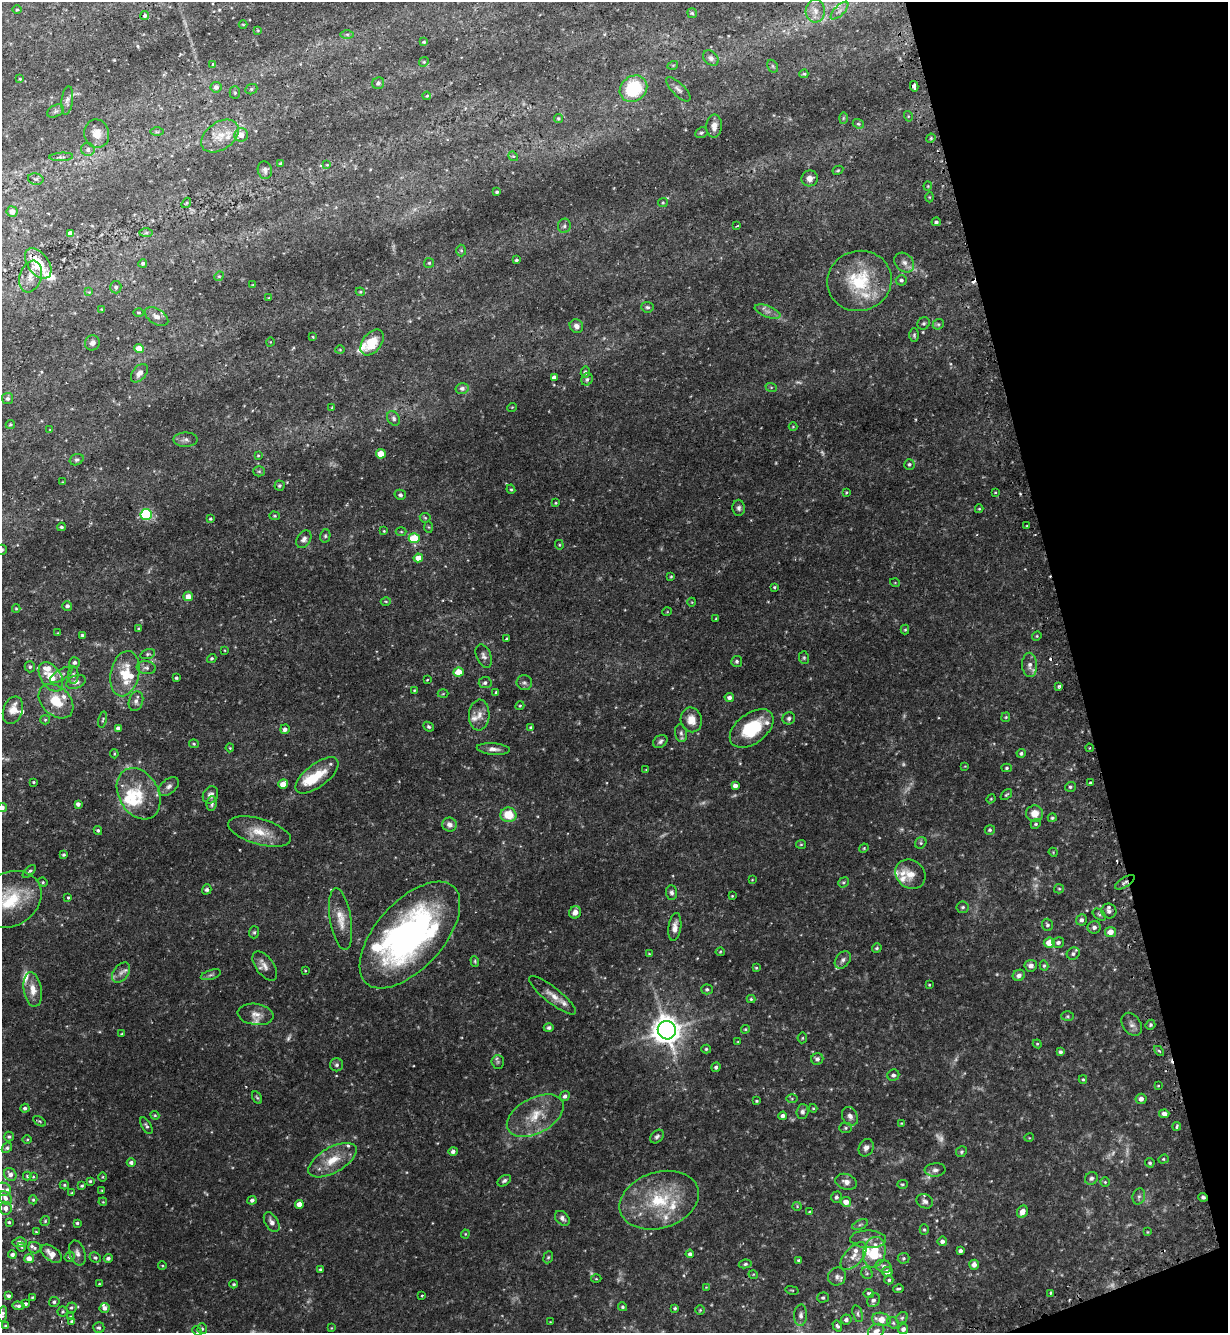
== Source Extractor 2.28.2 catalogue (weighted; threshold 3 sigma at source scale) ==
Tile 12 of 4 x 4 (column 4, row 3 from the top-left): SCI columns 3851-5076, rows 1367-2697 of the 5375 x 5396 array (HDU 1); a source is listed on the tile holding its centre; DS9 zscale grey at full resolution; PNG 1230 x 1335 px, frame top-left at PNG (2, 2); each listed source drawn as its Kron ellipse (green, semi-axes under 4 px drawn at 4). Shown black and unused: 13% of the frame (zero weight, under 2 of 3 exposures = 5% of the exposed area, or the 3 px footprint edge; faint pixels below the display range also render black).
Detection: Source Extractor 2.28.2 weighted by HDU 2 'WHT'; one run over the whole footprint, this tile lists its part. Background 0.0663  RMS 0.0055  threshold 0.0247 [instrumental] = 3 sigma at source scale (4.5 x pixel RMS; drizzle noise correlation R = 1.50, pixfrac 1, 0.05/0.05 arcsec/px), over >= 5 px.
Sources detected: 503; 28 too faint to see at this stretch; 7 cosmic-ray / hot-pixel residue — neither listed nor drawn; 38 inside a brighter listed object's ellipse — not listed separately; the other 430 listed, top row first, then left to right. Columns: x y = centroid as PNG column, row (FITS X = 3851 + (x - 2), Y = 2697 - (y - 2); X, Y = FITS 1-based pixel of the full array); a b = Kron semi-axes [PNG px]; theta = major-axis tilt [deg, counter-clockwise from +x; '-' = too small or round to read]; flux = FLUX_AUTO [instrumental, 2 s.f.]
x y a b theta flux
17 10 5 3 - 0.56
815 11 11 9 86 4.3
840 11 11 5 45 2.2
692 13 5 4 - 0.74
145 16 5 4 - 1.1
243 24 4 3 - 0.4
258 30 3 3 - 0.44
347 34 7 4 0 1
424 42 3 3 - 0.64
711 58 9 6 -41 2.1
424 62 5 4 - 0.69
213 64 3 3 - 1.1
673 65 5 3 - 0.55
773 66 7 5 -60 0.83
804 74 4 3 - 0.65
20 79 3 2 - 0.44
378 83 6 5 - 1.4
914 86 5 3 - 4.6
216 87 5 5 - 2.3
251 89 6 5 - 0.85
633 89 14 12 38 32
678 89 16 6 -45 2.4
235 93 6 5 - 0.84
427 96 4 3 - 0.52
67 100 14 5 83 2
55 111 9 5 27 1.4
908 116 5 3 - 0.49
558 118 4 4 - 0.8
843 118 6 4 89 0.69
858 124 6 4 -21 0.92
714 126 12 8 87 3.8
157 132 7 4 -1 0.92
701 133 6 5 - 1.1
97 134 14 12 -77 6.2
241 135 7 6 - 4.6
220 136 21 13 35 9.8
931 138 5 3 - 0.55
88 150 7 6 - 1.9
513 156 5 4 - 0.66
61 157 12 4 3 1.4
280 163 3 3 - 0.81
327 165 4 2 - 0.36
265 170 9 7 -82 1.9
838 170 5 3 - 0.6
810 178 8 8 - 3.4
36 179 8 5 -12 1.5
928 186 4 4 - 0.57
497 192 3 3 - 0.93
929 197 5 3 - 0.49
663 202 5 4 - 0.63
186 203 6 3 53 0.55
12 211 5 5 - 4
936 222 5 4 - 1.1
564 226 7 6 - 1.5
737 226 3 2 - 0.56
70 233 4 4 - 1.5
146 233 7 4 0 1
461 250 6 5 - 0.84
516 260 3 3 - 0.87
38 263 17 10 -54 16
143 263 4 4 - 1
429 263 5 5 - 0.77
904 263 11 8 -44 2.9
219 276 5 4 - 0.71
31 277 16 11 71 5.5
901 280 5 5 - 1.4
859 281 32 30 16 32
253 285 2 2 - 0.42
116 287 6 5 - 1.2
89 292 4 4 - 0.51
360 292 4 4 - 0.59
269 298 3 3 - 0.51
647 307 6 5 - 1.1
102 309 4 3 - 0.53
768 311 14 5 -19 2.5
139 313 5 4 - 0.7
157 316 13 7 -32 3.4
924 323 6 6 - 0.86
938 324 6 5 - 0.81
576 326 7 6 - 2.3
914 335 7 4 90 0.86
313 337 4 3 - 0.42
270 342 4 3 - 0.4
372 342 15 9 53 12
92 343 8 7 - 2.1
139 348 5 4 - 7.8
340 350 5 3 - 0.53
585 372 6 4 80 1.1
139 373 10 6 50 2.7
554 377 4 4 - 1.7
587 379 6 5 - 1.2
771 387 6 4 -18 0.6
462 388 6 5 - 1.4
8 399 5 5 - 1.3
512 407 5 3 - 0.42
332 408 4 2 - 0.42
394 418 8 5 -59 1.4
10 424 4 4 - 0.68
793 427 4 4 - 0.51
50 430 3 3 - 0.36
185 440 12 7 0 2.1
381 454 5 5 - 11
258 455 3 3 - 0.48
77 460 7 5 22 1.1
909 464 5 5 - 1
259 471 5 5 - 0.72
63 482 3 3 - 0.39
279 486 5 5 - 0.81
511 489 5 4 - 0.65
846 492 4 3 - 0.52
995 492 4 3 - 0.52
400 495 6 5 - 1.4
556 503 4 3 - 0.55
739 508 8 6 -86 1.5
979 509 4 4 - 0.53
146 514 6 5 - 67
275 516 5 4 - 0.6
425 518 5 5 - 0.73
210 519 3 3 - 0.77
1027 525 3 2 - 0.42
61 527 4 3 - 0.81
428 527 6 4 -88 0.69
384 531 3 3 - 0.47
401 532 5 3 - 0.53
325 536 7 5 78 1
414 538 5 5 - 21
304 539 9 6 59 2.3
559 545 5 4 - 0.53
2 550 5 5 - 0.91
418 558 5 4 - 6.3
671 577 4 3 - 0.6
895 583 5 3 - 0.41
774 587 4 3 - 0.6
188 596 5 4 - 4.5
386 601 5 3 - 0.6
692 602 4 3 - 0.38
67 606 5 4 - 1.5
16 609 4 4 - 0.59
667 612 5 3 - 0.4
716 618 3 2 - 0.42
139 629 3 3 - 0.73
905 630 5 4 - 0.56
58 633 3 2 - 0.43
82 635 3 3 - 0.68
1037 636 5 4 - 0.64
506 638 3 2 - 0.43
225 650 4 3 - 0.42
148 654 8 4 15 1
484 656 12 7 -68 2.2
212 658 5 4 - 0.81
804 658 6 5 - 0.84
737 661 5 5 - 1.1
75 662 5 5 - 1.7
1030 665 12 7 -88 2.8
30 667 5 5 - 1.1
146 668 10 6 -8 1.6
459 672 5 4 - 13
125 674 23 14 78 14
61 675 13 5 31 2
73 675 9 5 90 1.3
51 677 16 10 -56 8.9
176 678 3 3 - 0.82
427 680 3 2 - 0.41
76 682 10 6 19 2.4
485 683 6 5 - 1.6
524 683 8 7 - 1.5
1059 686 3 3 - 1.2
414 690 3 3 - 0.46
496 692 3 3 - 1.6
443 694 5 3 - 0.48
729 697 4 4 - 1.9
56 701 20 14 -44 13
136 701 10 7 73 2.3
520 706 4 4 - 0.58
13 710 14 9 71 5.7
479 715 15 10 86 4.9
1006 717 5 4 - 0.62
789 718 6 6 - 1.5
45 720 5 4 - 0.64
103 720 8 3 76 0.69
691 720 12 10 -77 6.3
429 727 5 4 - 0.93
531 727 4 3 - 0.63
118 728 4 4 - 1.6
752 728 25 15 37 24
285 729 5 5 - 1.9
681 733 9 6 -80 1.6
660 741 8 6 36 1.5
194 744 5 4 - 0.69
230 748 4 4 - 0.53
1089 748 4 2 - 0.38
493 749 17 5 -5 3.2
1021 753 4 4 - 1.2
114 754 4 3 - 0.55
965 766 4 3 - 0.34
1007 768 5 4 - 0.82
646 770 4 2 - 0.34
317 775 25 11 37 14
34 782 3 2 - 0.54
1090 782 3 3 - 1.3
283 784 5 4 - 6.3
169 786 11 7 41 2.4
735 786 4 4 - 2.9
1070 787 5 5 - 0.96
139 794 27 20 -61 18
210 795 9 7 61 2.5
1006 795 6 3 41 0.74
991 799 4 4 - 0.5
78 804 4 4 - 2
212 804 7 5 85 1.4
2 808 5 4 - 1.6
1035 814 8 8 - 5.9
508 815 8 7 - 12
1052 818 5 4 - 0.88
1036 824 5 4 - 0.85
449 825 7 7 - 2.7
98 830 4 4 - 0.88
990 830 5 5 - 1
260 832 32 13 -16 12
921 843 6 5 - 0.91
801 844 5 4 - 0.65
864 848 5 4 - 0.56
1053 852 5 3 - 0.44
64 855 4 4 - 0.93
29 871 8 3 45 1.2
910 874 16 14 -41 6.3
752 880 4 3 - 0.39
43 882 5 4 - 0.65
843 882 5 4 - 0.79
1125 882 11 5 32 1.6
207 889 5 4 - 1.3
1059 889 5 4 - 0.7
672 892 7 5 -87 1.5
732 896 3 3 - 0.45
68 898 3 3 - 1
9 900 34 26 30 27
963 907 6 5 - 1.1
1109 911 8 7 - 1.8
575 912 6 6 - 3.6
1099 915 7 5 -39 0.93
341 919 31 10 -81 8.6
1081 920 6 5 - 1.7
1047 925 6 5 - 1.2
675 927 14 6 82 3.7
1094 927 7 6 - 2
254 932 6 5 - 0.94
1110 932 5 5 - 5
410 935 65 33 48 170
1049 943 5 5 - 6.6
1058 943 6 5 - 1.5
877 948 5 4 - 0.88
720 952 4 4 - 0.52
649 954 3 3 - 0.5
1073 954 7 6 - 1.6
843 960 10 6 51 1.8
475 961 5 4 - 0.71
265 966 17 9 -54 4
1031 966 6 6 - 2.7
1044 966 5 4 - 0.77
756 968 4 4 - 0.64
305 971 4 2 - 0.39
121 973 11 7 53 3
211 975 10 4 17 1.3
1019 975 6 5 - 2.6
929 985 3 2 - 0.49
33 989 17 9 -80 5.5
707 989 5 5 - 1.1
553 995 29 7 -38 5.3
751 999 4 4 - 0.71
255 1014 18 10 -8 4.9
1067 1016 6 5 - 0.81
1132 1024 12 9 -55 2.7
1150 1025 5 4 - 0.93
549 1028 5 4 - 1.2
745 1029 4 3 - 0.62
667 1030 9 9 - 740
122 1034 3 3 - 0.55
802 1038 5 5 - 0.71
738 1042 4 3 - 0.44
1037 1044 4 4 - 0.56
706 1049 5 4 - 0.76
1159 1051 6 3 -44 0.71
1060 1052 4 4 - 1.3
817 1059 6 6 - 1.9
498 1062 7 6 - 1.2
337 1065 6 6 - 1.4
716 1067 5 4 - 1.4
893 1075 6 5 - 1.7
1083 1079 4 3 - 0.65
1158 1086 4 2 - 0.42
565 1096 5 4 - 1.6
257 1097 7 4 -61 0.83
792 1099 6 4 0 0.63
1141 1099 5 5 - 2.3
756 1101 3 3 - 0.59
25 1108 4 4 - 1.2
813 1108 4 4 - 0.51
802 1112 7 6 - 1.6
1164 1114 5 4 - 3.1
155 1115 4 4 - 0.67
535 1116 31 17 28 16
783 1116 4 4 - 1.8
850 1116 10 7 -61 2.7
39 1121 7 4 -31 0.8
901 1123 4 3 - 0.4
146 1126 9 4 -61 1.2
1177 1126 4 3 - 1.1
846 1128 6 5 - 0.97
657 1136 8 5 42 1.4
9 1137 5 5 - 1
1029 1138 5 3 - 0.43
27 1139 5 3 - 0.51
7 1148 6 4 45 0.95
866 1148 9 7 61 2.6
453 1151 4 4 - 1.6
961 1152 6 5 - 0.89
1163 1159 5 4 - 0.68
332 1160 27 12 30 13
131 1162 4 4 - 1.6
1150 1163 5 4 - 0.95
935 1170 10 6 4 2
10 1174 7 5 -54 2.4
27 1176 4 4 - 0.56
33 1177 4 3 - 0.46
103 1177 4 3 - 0.51
1091 1178 7 6 - 1.4
90 1181 4 4 - 0.82
504 1181 7 5 33 1.3
846 1182 11 7 -19 2.9
1105 1182 4 4 - 0.63
902 1184 5 4 - 0.68
64 1185 4 3 - 0.7
82 1186 4 3 - 0.7
3 1189 8 7 - 2.1
102 1190 4 3 - 0.47
72 1193 3 3 - 0.47
1139 1196 8 6 73 1.5
836 1197 6 5 - 1.4
1203 1197 4 4 - 1.1
5 1198 7 5 -47 2
33 1200 4 4 - 0.68
252 1200 4 4 - 1.4
659 1200 41 28 18 36
925 1201 8 7 - 2
103 1202 4 3 - 0.44
846 1202 5 5 - 4.7
299 1204 4 4 - 4.1
797 1206 4 4 - 0.56
5 1208 6 6 - 2.7
810 1212 4 3 - 0.71
1022 1212 6 5 - 3.4
562 1218 9 6 -45 2
45 1221 5 5 - 0.67
9 1222 3 3 - 0.64
272 1222 11 6 -59 2.8
77 1223 3 3 - 0.82
860 1225 8 4 22 1.2
924 1230 5 4 - 0.82
36 1232 4 3 - 0.56
1147 1232 3 3 - 0.43
465 1234 4 4 - 0.49
868 1239 18 9 -1 4.1
942 1241 5 4 - 1.8
19 1242 7 4 6 2
22 1247 4 3 - 0.47
35 1248 6 5 - 0.98
960 1251 4 3 - 1.4
874 1252 15 11 77 20
77 1253 13 7 -71 2.7
51 1254 12 7 -38 4.6
690 1254 4 4 - 1.5
12 1255 4 4 - 1.4
854 1256 17 9 48 4.6
69 1257 5 4 - 1
95 1257 6 5 - 1.2
548 1257 6 4 67 0.85
108 1258 4 4 - 1.4
903 1258 6 5 - 0.95
29 1259 5 4 - 4
799 1260 4 4 - 0.91
745 1264 6 4 11 0.97
974 1265 5 5 - 2.7
162 1266 4 3 - 0.48
884 1266 8 6 -20 2
320 1269 4 3 - 0.67
887 1272 5 5 - 4
867 1273 6 5 - 0.98
753 1274 5 3 - 0.43
837 1277 9 9 - 2.2
596 1279 5 3 - 0.47
889 1280 4 4 - 0.88
99 1284 3 2 - 0.46
234 1284 4 3 - 0.63
706 1287 2 2 - 0.28
898 1289 5 3 - 0.86
792 1290 7 3 -12 0.5
869 1293 5 4 - 1
1050 1293 4 2 - 0.76
422 1295 3 3 - 1.1
8 1296 4 3 - 0.91
32 1297 3 2 - 0.52
823 1298 6 5 - 0.94
873 1300 7 6 - 1.8
54 1302 5 5 - 1.3
26 1304 3 3 - 1.4
18 1306 6 4 -4 1.3
623 1307 4 3 - 0.78
71 1308 5 5 - 0.94
105 1308 5 5 - 2
675 1308 3 3 - 0.75
700 1310 5 4 - 0.64
63 1311 5 5 - 0.8
3 1314 8 4 84 1
858 1314 9 5 -74 1.3
801 1315 11 6 87 2.2
71 1317 4 3 - 0.72
902 1318 6 5 - 0.98
846 1319 5 5 - 1.6
881 1319 9 6 -11 7.3
72 1321 4 4 - 1.1
550 1322 2 2 - 0.3
893 1323 6 5 - 1
5 1326 3 2 - 0.45
837 1326 6 4 -58 1
99 1328 5 5 - 1.1
332 1328 4 3 - 0.38
202 1329 5 4 - 0.85
903 1329 5 5 - 1.8
197 1331 5 4 - 0.6
876 1331 9 7 34 3.4
Overlapping masked pixels (flux is a lower limit): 3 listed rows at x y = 38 263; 1125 882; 1203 1197
Isophote crosses this tile's border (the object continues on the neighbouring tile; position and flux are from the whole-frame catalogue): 6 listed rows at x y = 2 550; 2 808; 9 900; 3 1189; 3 1314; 876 1331